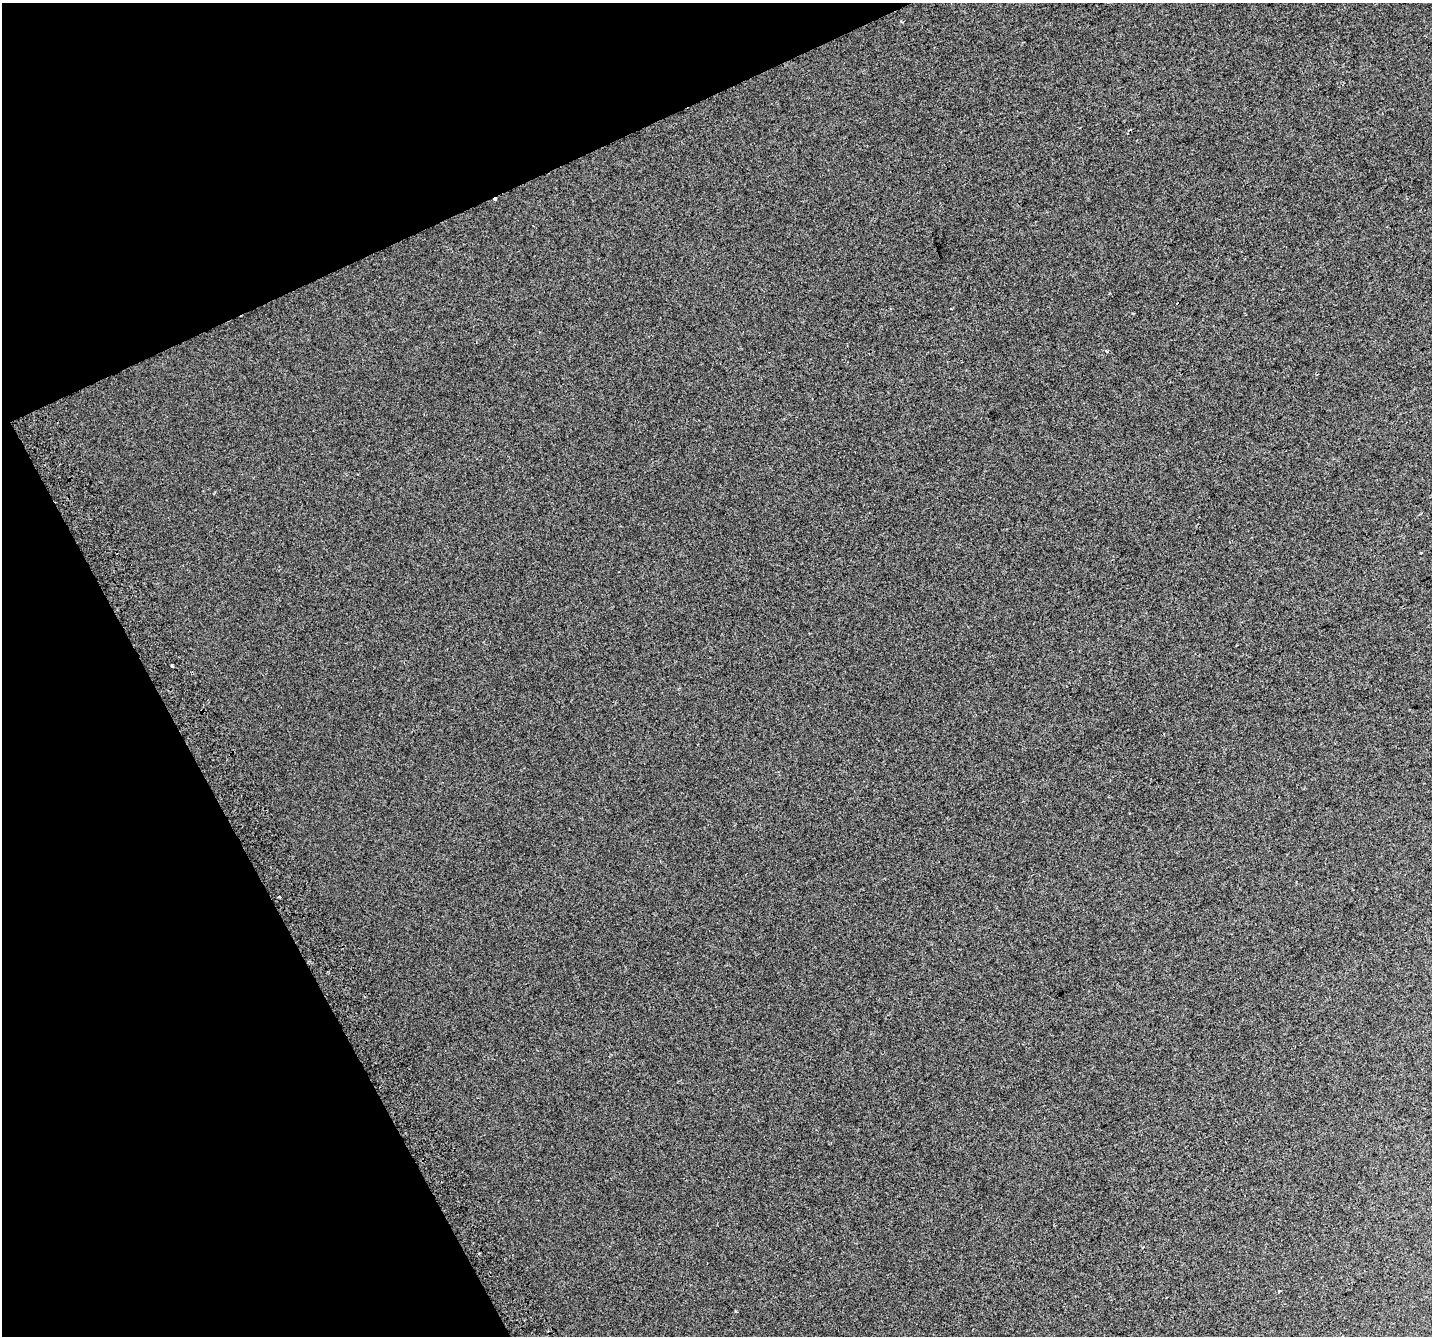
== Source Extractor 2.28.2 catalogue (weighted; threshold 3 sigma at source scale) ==
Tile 5 of 4 x 4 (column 1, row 2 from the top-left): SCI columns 42-1471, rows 2845-4178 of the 5798 x 5630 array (HDU 1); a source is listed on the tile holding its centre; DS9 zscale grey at full resolution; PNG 1434 x 1338 px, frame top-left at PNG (2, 3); no overlay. Shown black and unused: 23% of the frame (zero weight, under 2 of 3 exposures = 2% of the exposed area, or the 3 px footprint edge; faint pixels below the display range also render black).
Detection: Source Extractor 2.28.2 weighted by HDU 2 'WHT'; one run over the whole footprint, this tile lists its part. Background 0.00565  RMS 0.0069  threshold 0.0313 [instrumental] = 3 sigma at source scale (4.5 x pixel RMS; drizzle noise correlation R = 1.50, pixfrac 1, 0.0396/0.0396 arcsec/px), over >= 5 px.
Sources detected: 4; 1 cosmic-ray / hot-pixel residue — not listed; the other 3 listed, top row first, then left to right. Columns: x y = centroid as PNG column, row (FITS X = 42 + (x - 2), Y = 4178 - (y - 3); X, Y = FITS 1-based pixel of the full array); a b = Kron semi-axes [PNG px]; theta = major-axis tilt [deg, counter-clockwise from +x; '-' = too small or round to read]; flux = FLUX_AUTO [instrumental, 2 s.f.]
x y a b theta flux
1177 303 3 3 - 3.2
172 665 3 2 - 0.84
280 897 3 2 - 1.1